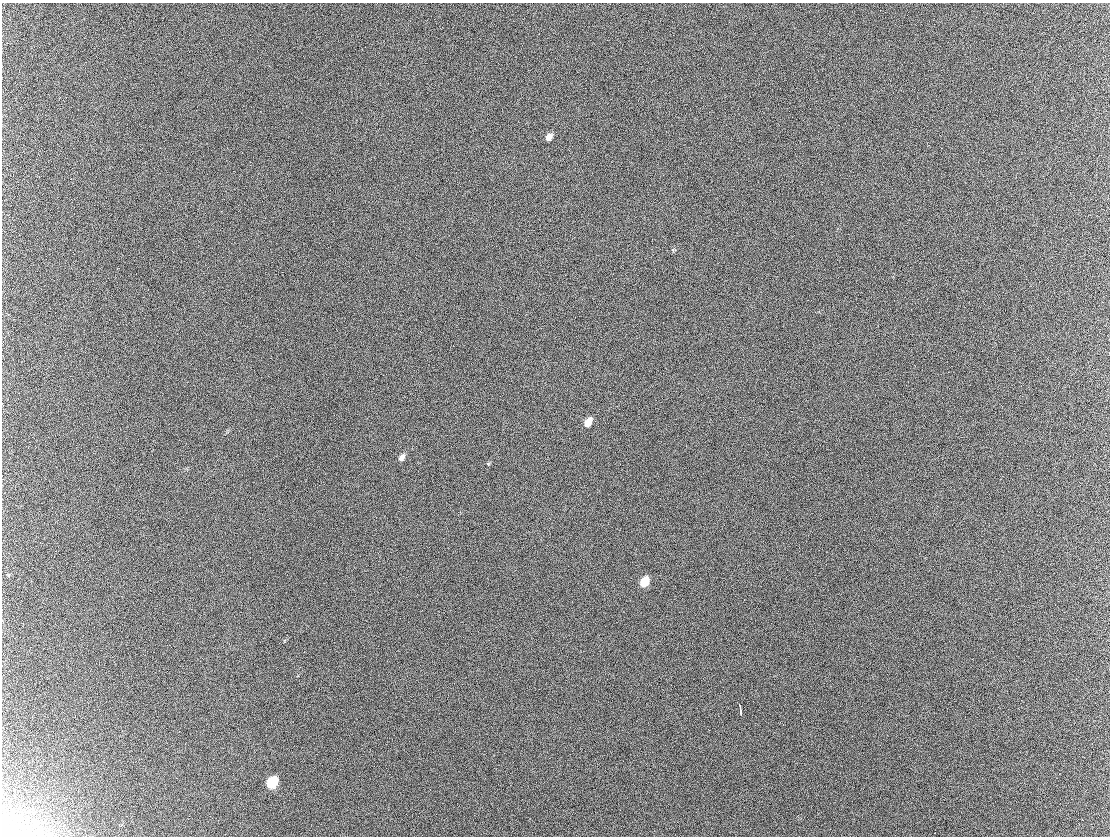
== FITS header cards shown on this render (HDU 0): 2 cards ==
NAXIS1  =                 1108 / Axis length
NAXIS2  =                  834 / Axis length

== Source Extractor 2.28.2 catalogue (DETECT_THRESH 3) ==
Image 1108 x 834 px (HDU 0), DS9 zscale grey, 1 PNG px = 1 image px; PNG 1112 x 838 px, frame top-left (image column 1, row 834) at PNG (2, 3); no overlay
Background 299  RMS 42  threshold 125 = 3 sigma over >= 5 px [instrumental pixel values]
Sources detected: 10; all 10 listed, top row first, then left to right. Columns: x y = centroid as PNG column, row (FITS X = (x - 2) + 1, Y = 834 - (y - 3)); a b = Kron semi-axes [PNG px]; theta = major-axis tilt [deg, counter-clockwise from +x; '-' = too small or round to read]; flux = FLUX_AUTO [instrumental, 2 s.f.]
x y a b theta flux
549 137 7 5 49 16000
588 422 9 5 57 30000
402 457 8 5 54 13000
644 582 8 6 58 60000
744 600 2 2 - 1300
319 688 2 2 - 1400
739 705 6 2 -72 3300
741 712 5 3 - 9700
272 782 9 7 50 120000
6 835 19 6 -14 15000
At the frame edge (FLAGS 8, measured only in part): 1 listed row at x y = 6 835